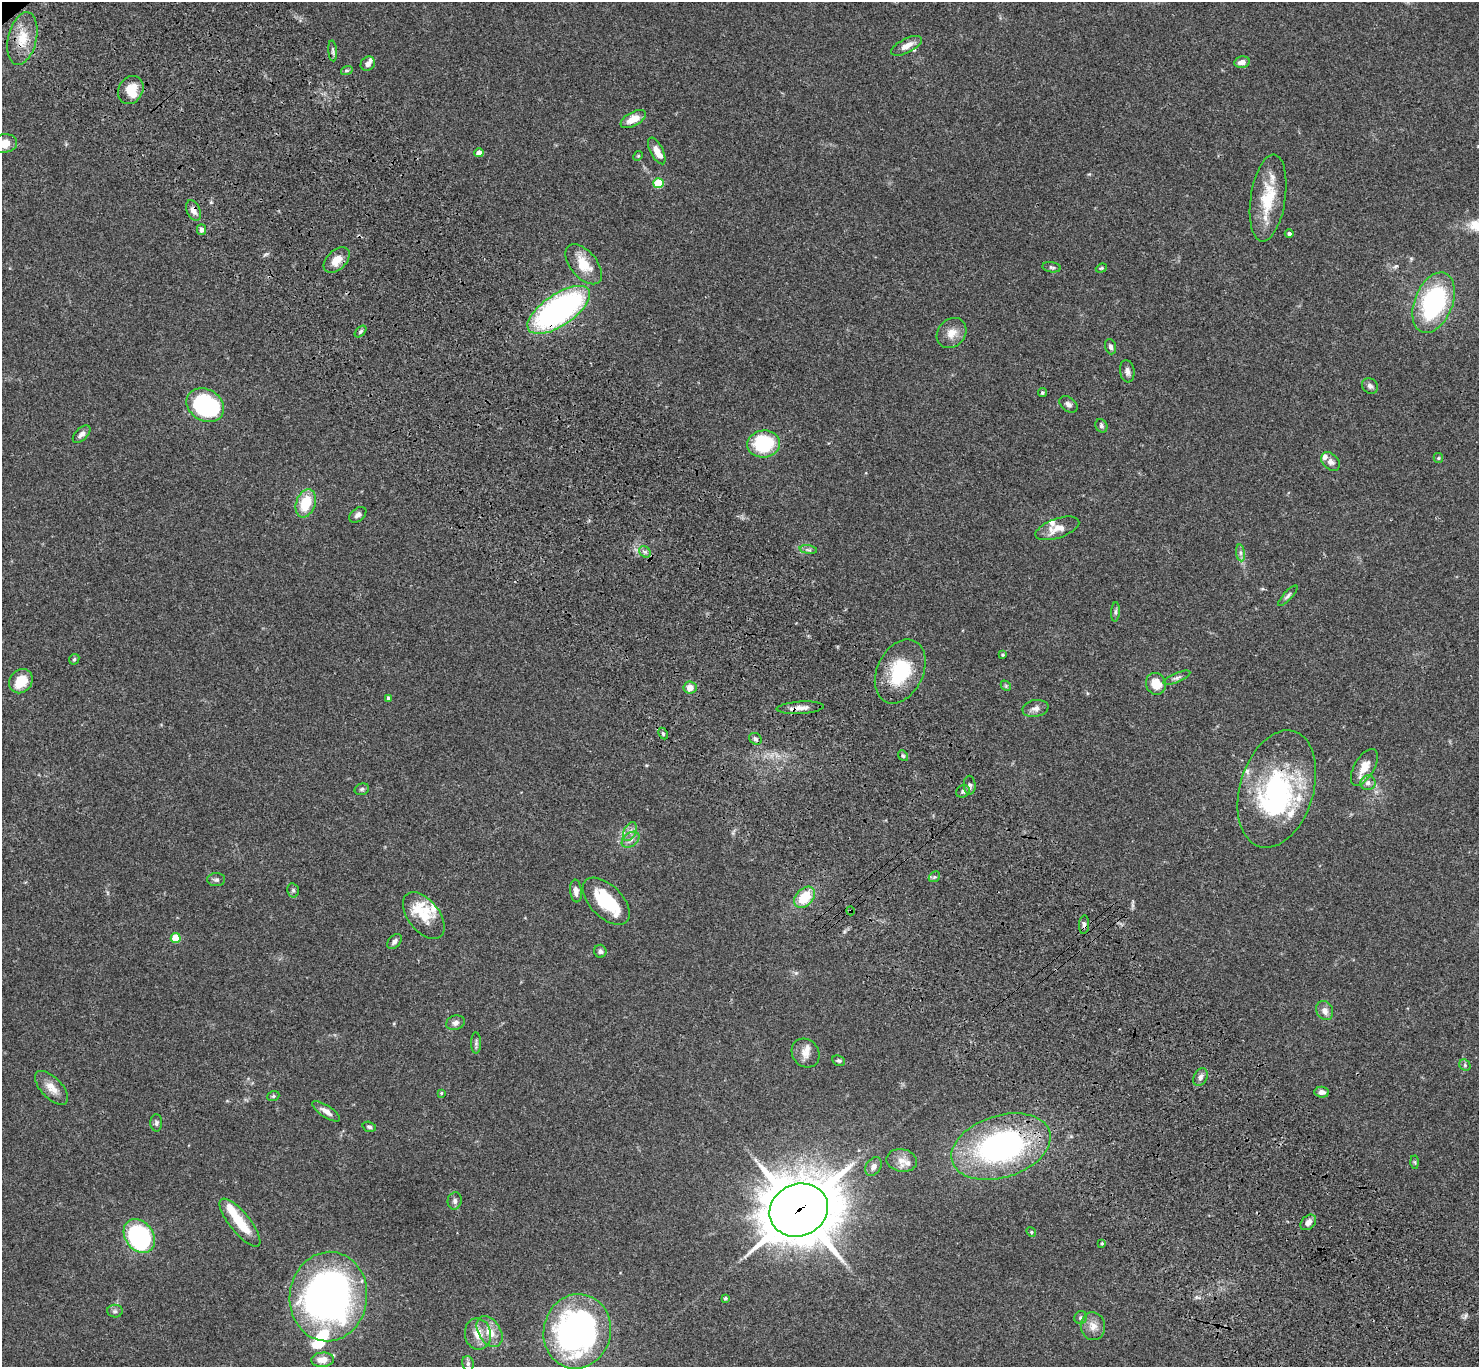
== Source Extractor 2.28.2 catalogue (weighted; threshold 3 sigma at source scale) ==
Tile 6 of 4 x 4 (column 2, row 2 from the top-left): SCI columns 1580-3056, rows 3115-4479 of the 6108 x 6088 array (HDU 1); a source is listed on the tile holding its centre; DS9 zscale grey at full resolution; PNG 1481 x 1369 px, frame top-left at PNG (2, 2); each listed source drawn as its Kron ellipse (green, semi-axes under 4 px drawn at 4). Shown black and unused: <1% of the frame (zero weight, under 3 of 4 exposures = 6% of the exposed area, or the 3 px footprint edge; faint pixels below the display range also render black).
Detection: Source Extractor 2.28.2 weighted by HDU 2 'WHT'; one run over the whole footprint, this tile lists its part. Background 0.0604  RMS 0.0053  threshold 0.0237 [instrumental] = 3 sigma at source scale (4.5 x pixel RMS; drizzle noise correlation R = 1.50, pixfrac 1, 0.05/0.05 arcsec/px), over >= 5 px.
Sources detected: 132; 1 too faint to see at this stretch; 3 inside a brighter object's white glare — neither listed nor drawn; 15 inside a brighter listed object's ellipse — not listed separately; the other 113 listed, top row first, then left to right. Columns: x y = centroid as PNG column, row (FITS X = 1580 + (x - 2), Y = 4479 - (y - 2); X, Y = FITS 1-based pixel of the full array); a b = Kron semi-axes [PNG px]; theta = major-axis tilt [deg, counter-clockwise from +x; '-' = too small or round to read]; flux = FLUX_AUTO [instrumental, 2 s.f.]
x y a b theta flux
22 39 27 14 77 12
906 46 17 7 27 4.7
333 51 10 4 -85 1.2
1242 62 8 5 11 2.9
368 64 8 6 42 2.3
347 70 6 4 18 0.76
131 90 15 12 59 9.9
633 119 14 7 29 6.8
4 143 13 9 8 7.2
657 151 14 6 -63 5.3
479 153 4 4 - 4.2
638 156 5 4 - 0.57
658 183 5 5 - 20
1268 198 44 17 82 20
194 211 11 6 -64 3
202 230 5 4 - 1.6
1289 234 4 4 - 1.3
337 260 15 9 45 6.1
584 264 23 13 -50 11
1052 267 9 5 -9 1.1
1101 268 6 4 21 0.65
1434 303 32 19 68 65
559 310 36 15 34 150
361 331 7 4 46 0.92
952 333 16 13 47 5.8
1111 347 8 5 -72 1.5
1127 371 11 7 -82 2.2
1370 386 8 7 - 1.8
1042 393 5 4 - 0.77
1068 404 10 7 -38 1.7
205 405 20 15 -31 70
1101 426 7 5 -59 1.2
82 434 11 6 44 2.2
764 444 16 13 6 35
1438 458 5 4 - 0.6
1330 462 11 7 -44 2.4
306 503 14 9 71 16
358 515 10 6 39 1.8
1057 528 23 9 19 6.2
808 550 9 4 -9 1.3
645 552 6 5 - 1.3
1240 553 8 4 -82 1.4
1288 596 13 4 47 1.4
1115 612 10 4 85 1.2
1003 655 4 3 - 0.61
74 659 6 4 44 0.74
900 671 34 23 64 29
1177 678 14 5 23 1.7
21 681 13 11 50 10
1156 684 11 10 - 8.8
1006 686 6 4 -47 0.72
690 688 6 6 - 4.3
388 698 4 3 - 1.3
800 708 24 6 4 4
1035 708 13 8 10 2.8
663 733 6 4 -63 0.79
755 739 7 5 -37 1.3
903 756 6 4 -52 0.72
1364 767 20 10 60 7.3
1368 783 8 7 - 2.6
970 785 9 6 -88 1.6
362 789 7 5 17 1.1
1277 789 60 36 73 87
963 791 7 6 - 1.3
630 832 10 6 64 2.3
631 840 10 6 36 2.4
934 877 6 4 43 0.85
216 880 9 6 -1 1.3
293 890 7 5 -76 1.2
576 891 11 6 -84 2.6
804 897 12 8 46 13
606 901 29 16 -45 24
851 911 5 3 - 0.58
424 916 27 15 -52 12
1084 925 9 5 86 1.5
176 938 5 5 - 18
394 942 9 5 47 1.8
600 951 6 6 - 1.4
1325 1011 10 8 -62 3.2
455 1023 9 7 17 2.2
476 1043 10 5 90 1.3
806 1053 15 13 -54 5.2
839 1061 6 5 - 0.92
1465 1065 6 5 - 0.82
1200 1077 9 6 65 2
52 1088 21 10 -46 5.5
1322 1092 7 5 -5 2.3
441 1093 4 4 - 0.44
273 1096 6 5 - 0.75
326 1111 16 6 -34 3.4
156 1123 8 6 -89 1.3
369 1127 7 5 -18 1
1001 1147 51 31 17 120
902 1160 15 11 -10 4.6
1415 1162 6 4 -88 0.71
873 1167 10 7 54 2.7
455 1201 9 7 79 1.7
799 1210 30 26 23 2600
1308 1222 9 6 45 2.7
240 1223 30 10 -51 15
1031 1232 5 4 - 0.78
139 1236 18 14 -54 81
1102 1243 4 4 - 0.46
328 1297 45 38 83 260
725 1298 4 4 - 1
115 1311 8 6 -2 1.3
1081 1318 7 6 - 1.3
1093 1326 14 12 -82 4.7
489 1331 17 11 -57 7.7
577 1331 37 33 76 160
478 1334 16 13 -80 6.7
322 1360 11 7 4 5.7
468 1364 7 6 - 1.4
Overlapping masked pixels (flux is a lower limit): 9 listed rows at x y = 22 39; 194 211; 559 310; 800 708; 1277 789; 851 911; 1084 925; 1001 1147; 799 1210
Isophote crosses this tile's border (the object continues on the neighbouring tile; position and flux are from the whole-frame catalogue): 1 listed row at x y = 4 143